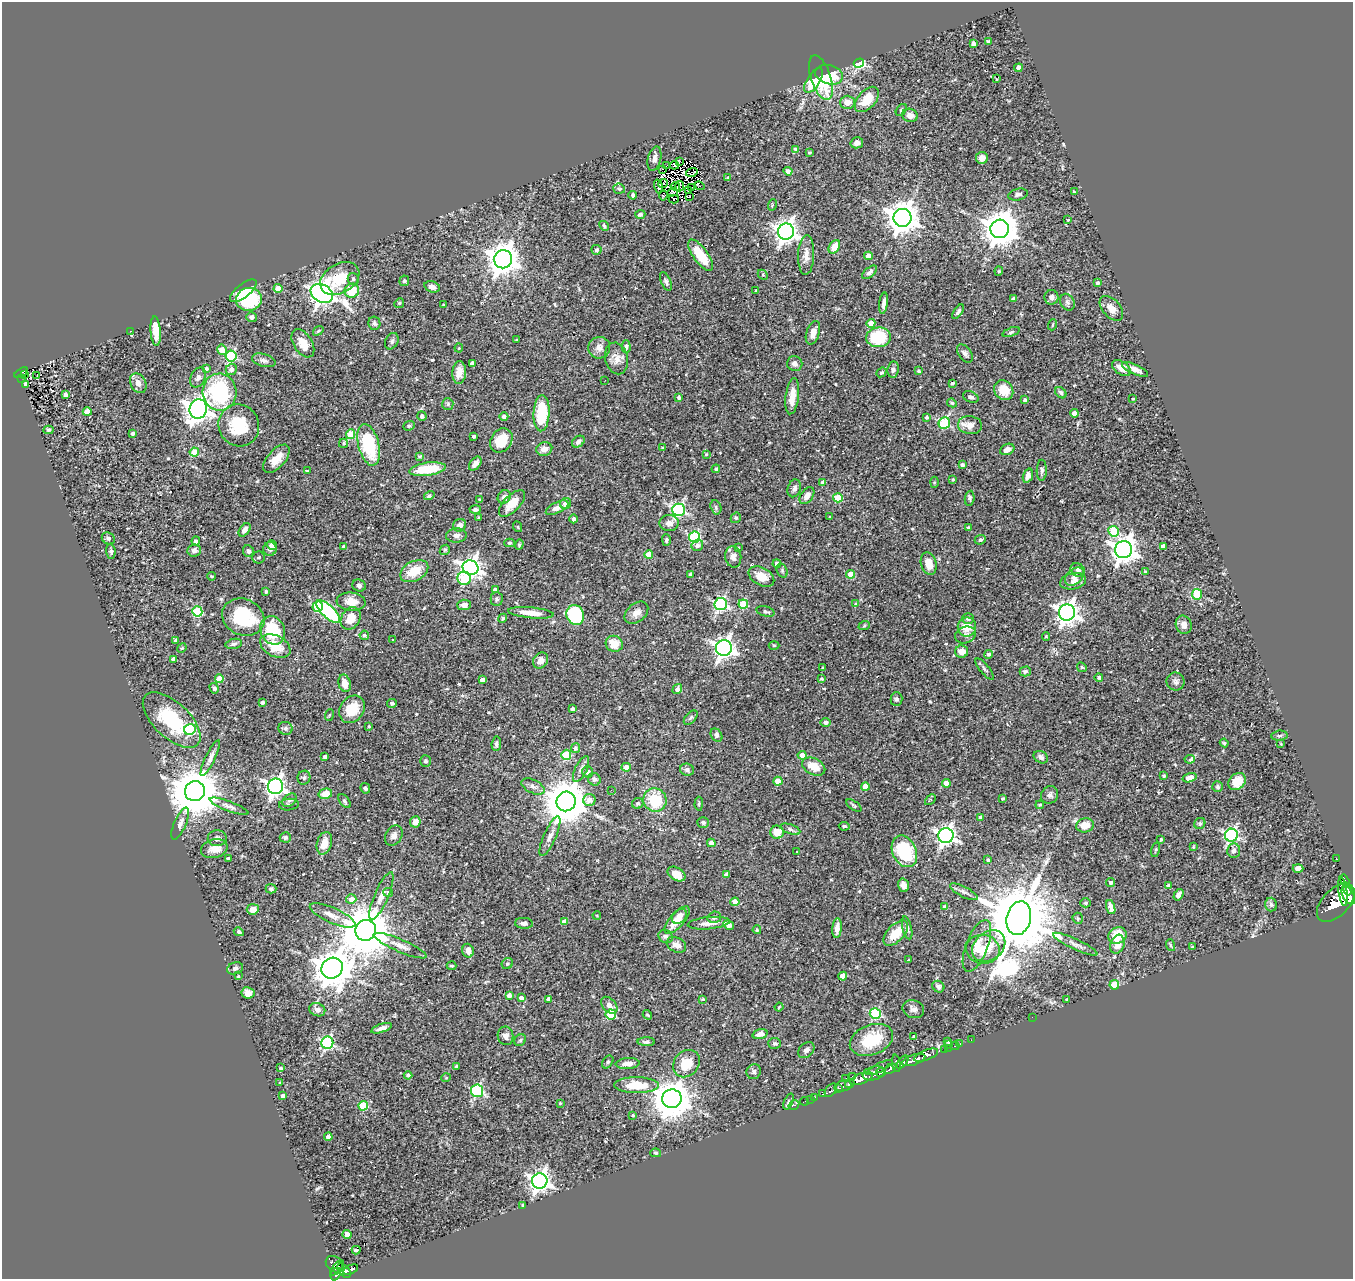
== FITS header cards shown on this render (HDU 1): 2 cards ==
NAXIS1  =                 1351
NAXIS2  =                 1277

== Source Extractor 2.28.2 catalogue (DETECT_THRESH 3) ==
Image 1351 x 1277 px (HDU 1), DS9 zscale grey, 1 PNG px = 1 image px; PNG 1355 x 1281 px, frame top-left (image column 1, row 1277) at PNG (2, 2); each listed source drawn as its Kron ellipse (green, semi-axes under 4 px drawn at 4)
Background 0.454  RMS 0.04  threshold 0.12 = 3 sigma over >= 5 px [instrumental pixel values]
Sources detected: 544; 1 with non-positive FLUX_AUTO (blend fragments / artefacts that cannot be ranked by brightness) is neither listed nor drawn; of the other 543, the 500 brightest by FLUX_AUTO listed and drawn (43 fainter detections omitted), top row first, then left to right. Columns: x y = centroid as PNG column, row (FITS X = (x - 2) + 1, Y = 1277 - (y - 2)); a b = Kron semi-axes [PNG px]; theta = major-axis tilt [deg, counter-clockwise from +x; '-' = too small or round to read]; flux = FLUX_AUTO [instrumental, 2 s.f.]
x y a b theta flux
988 41 4 3 - 5.5
974 44 4 4 - 11
859 63 5 4 - 270
1018 68 4 4 - 15
829 75 14 9 -17 76
821 78 23 10 -72 120
996 78 3 2 - 25
814 80 14 6 58 67
867 99 15 9 48 50
847 102 7 6 - 24
901 110 7 4 54 4.8
910 115 8 6 -20 18
857 143 6 5 - 13
795 149 4 4 - 5.5
809 152 3 3 - 4.3
982 158 6 6 - 14
654 159 12 6 76 12
679 161 3 2 - 3
674 165 4 3 - 2.8
666 166 2 2 - 4.1
663 169 3 3 - 110
788 171 4 4 - 9.4
692 172 6 2 16 3.1
728 177 3 3 - 3.7
663 183 5 2 - 3.4
675 186 4 2 - 3.2
680 186 5 2 - 3.4
700 186 5 2 - 4
658 187 7 4 -73 3
692 187 3 2 - 3
619 189 6 5 - 4.4
688 190 3 2 - 3.6
672 192 5 3 - 4.2
1074 192 3 3 - 2.8
1018 194 10 5 13 9
633 195 4 3 - 7.1
663 195 5 3 - 5.8
689 197 3 2 - 6.3
674 199 5 4 - 11
772 205 6 3 72 2.6
640 214 5 4 - 6.8
903 218 9 9 - 4400
1068 220 3 3 - 2.5
604 226 5 4 - 4.4
1000 229 9 9 - 5700
786 232 8 8 - 1700
834 247 7 5 57 34
596 250 5 5 - 5.1
701 255 18 7 -54 72
806 255 20 8 88 23
868 256 4 4 - 31
503 259 9 9 - 4200
999 271 4 4 - 2.9
870 272 9 4 39 7.1
763 275 5 4 - 3.5
340 278 21 14 30 94
353 279 6 5 - 6
404 281 5 4 - 4.8
666 282 10 5 -66 6.5
1097 283 3 3 - 5.9
432 287 8 5 -17 14
278 288 4 4 - 37
243 291 16 6 38 34
352 291 7 7 - 63
756 291 3 3 - 3.4
322 293 12 8 -28 2000
1051 297 7 7 - 11
249 299 13 11 13 160
1013 299 3 3 - 4.7
1067 302 9 7 -63 8
399 303 5 4 - 3.5
884 303 11 4 84 11
443 305 3 2 - 2.9
1111 308 14 8 -47 24
958 312 8 4 54 6.4
251 317 5 5 - 8.2
374 323 6 6 - 6.2
871 323 4 4 - 36
1052 325 5 3 - 2.4
130 331 3 2 - 5.8
156 331 15 5 -85 34
318 331 6 3 36 3
1011 332 9 4 21 4.2
813 333 12 6 71 26
878 337 12 10 6 140
517 340 3 2 - 2.4
392 341 9 6 64 7.5
303 343 15 9 -58 34
626 347 6 4 -87 4.5
459 348 4 4 - 2.6
599 348 11 10 - 16
222 350 5 4 - 35
965 353 10 6 -52 9.2
231 356 6 5 - 280
616 358 16 11 -76 24
264 360 12 6 -16 10
472 363 4 4 - 12
795 363 8 7 - 11
1121 368 10 6 -35 21
206 369 4 3 - 7
231 369 5 5 - 13
1135 369 14 5 -25 17
893 370 8 5 83 7
918 371 4 4 - 4.9
881 372 5 4 - 4.6
21 373 7 3 34 85
459 373 11 7 84 26
24 374 3 3 - 19
37 376 2 2 - 2.3
198 377 10 7 65 9.9
22 378 3 2 - 7.5
605 380 2 2 - 4.9
138 383 10 7 -61 19
952 383 4 3 - 4.7
25 384 4 3 - 6.8
1004 390 10 9 - 47
220 392 19 17 -86 230
1061 393 6 5 - 5.1
66 395 4 3 - 9.5
792 396 18 6 83 37
679 397 4 4 - 7.3
971 397 8 5 -21 8.2
1133 399 3 3 - 3
1025 400 4 4 - 5.2
952 403 5 4 - 3.9
448 404 6 5 - 4.6
198 409 10 8 74 2600
87 412 4 4 - 28
541 413 18 8 87 110
1074 413 4 4 - 17
422 416 5 4 - 7.3
504 417 4 4 - 9.1
926 417 3 3 - 6.2
944 423 6 5 - 190
239 425 21 20 - 110
970 425 12 9 -7 24
409 426 6 4 21 4
48 430 5 3 - 4.1
133 433 4 3 - 9.1
350 434 5 4 - 74
474 436 3 3 - 6.3
501 440 13 10 54 61
578 442 7 5 37 11
343 443 5 4 - 4.3
369 445 21 10 -76 150
663 447 4 3 - 3
544 449 8 6 15 17
1007 449 7 5 24 14
194 452 5 4 - 57
706 454 3 3 - 2.8
419 456 4 3 - 3.8
276 459 17 9 49 34
475 464 8 5 52 15
962 465 4 3 - 6.3
428 469 18 6 8 100
716 469 4 4 - 4.7
1042 470 10 5 88 8.1
307 471 4 3 - 5.2
1028 476 7 5 72 14
953 480 4 3 - 3.5
823 482 4 3 - 7.6
934 482 5 3 - 2.8
794 488 9 6 74 12
429 496 5 3 - 5.7
807 496 9 6 53 16
504 497 7 6 - 10
838 498 5 4 - 87
970 498 7 5 85 5.3
480 499 4 3 - 2.7
512 503 17 8 46 46
566 504 6 5 - 16
716 507 7 5 -72 5.4
557 508 12 5 26 17
475 510 6 4 1 7.1
679 510 6 6 - 490
479 517 4 3 - 2.9
830 517 3 3 - 2.9
736 518 5 5 - 3.8
574 519 4 4 - 9.1
669 523 9 8 - 14
460 525 7 6 - 16
518 527 5 3 - 2.4
968 527 3 3 - 4.3
245 530 7 5 54 10
1114 531 5 5 - 130
456 535 10 7 3 13
695 537 5 5 - 320
108 538 7 5 -27 5.9
666 540 6 4 -90 4.5
980 540 6 4 24 7.1
196 541 4 4 - 9.3
509 543 5 4 - 4.1
519 544 5 4 - 3.2
272 545 5 4 - 9.1
697 545 6 5 - 8.2
1163 546 4 4 - 14
344 547 4 4 - 7.9
739 547 3 3 - 10
270 549 7 6 - 10
194 550 7 6 - 12
445 550 6 4 43 3.6
1124 550 8 8 - 2700
111 551 7 4 -83 5.6
248 551 6 5 - 7.6
649 555 4 4 - 51
258 557 6 6 - 5.6
733 557 11 8 -81 13
777 564 4 4 - 15
929 564 11 7 -73 29
470 568 8 7 - 1600
1078 570 8 6 -44 8.6
414 571 15 9 28 53
782 571 7 5 -71 4.6
1145 572 4 3 - 3.6
690 574 3 3 - 3.1
851 574 4 4 - 63
211 576 4 3 - 2.5
761 576 14 9 -29 36
1074 577 11 7 42 14
464 578 7 6 - 130
1073 581 13 8 13 15
359 586 7 6 - 8.1
495 590 4 4 - 10
266 592 3 3 - 5.7
1197 594 5 5 - 110
497 599 7 6 - 6.3
351 602 14 9 -5 30
721 604 6 6 - 450
743 604 4 4 - 72
855 604 4 3 - 2.7
464 605 7 5 3 13
318 606 5 5 - 150
197 611 5 5 - 160
328 611 15 6 -43 320
766 611 9 5 -14 5.8
531 613 23 5 -5 31
636 613 13 9 40 20
1067 613 8 8 - 2000
575 615 10 8 -68 180
243 617 22 18 -24 170
351 618 12 9 59 35
503 618 5 4 - 4.1
968 618 6 5 - 7.1
1184 625 9 8 - 18
864 626 6 3 19 3
967 627 9 9 - 42
273 630 14 12 -66 130
364 635 5 4 - 5.5
965 635 10 8 22 12
1046 637 4 3 - 3.3
393 639 3 2 - 2.8
176 640 4 3 - 8.7
234 644 8 5 12 6.6
614 644 9 8 - 43
774 645 5 3 - 2.7
275 646 16 10 -27 56
182 648 5 4 - 3.2
724 648 8 8 - 1400
962 652 6 6 - 22
988 654 4 4 - 8.8
174 659 4 4 - 14
541 660 8 7 - 19
1082 667 5 4 - 3.3
823 668 3 3 - 5.6
985 669 13 4 -50 6.8
1025 671 5 5 - 8.5
1099 677 4 4 - 5.2
219 679 4 4 - 64
822 679 3 3 - 3.8
482 680 4 4 - 18
1176 682 9 8 - 9.4
345 683 9 6 -76 21
214 688 5 4 - 6.9
677 689 5 4 - 9.9
896 699 7 6 - 6.1
263 702 3 3 - 6.9
392 703 5 4 - 5.1
352 709 15 11 55 57
572 709 4 3 - 7.2
329 715 6 3 70 2.7
691 718 8 5 46 5.7
172 720 36 17 -43 160
826 722 5 4 - 6.7
369 726 4 3 - 2.6
285 728 7 6 - 6.4
190 730 6 5 - 220
716 735 7 5 -56 6.8
1279 736 8 5 6 4.9
1224 743 4 3 - 3.1
496 744 7 4 85 6.4
1281 744 3 3 - 2.4
576 748 5 4 - 6.4
566 755 5 5 - 120
802 755 4 4 - 20
325 757 4 3 - 8.1
1041 757 7 6 - 8.5
210 758 20 5 65 15
1190 759 5 3 - 16
425 761 6 5 - 6.4
626 767 4 4 - 17
814 767 12 8 -27 40
581 769 14 6 64 12
687 770 7 6 - 7.1
587 772 6 5 - 11
1164 776 3 3 - 4.6
304 778 7 6 - 6.3
1189 778 7 4 18 27
594 779 7 6 - 9.1
778 781 4 4 - 41
1237 781 9 7 41 53
946 783 4 4 - 24
275 786 8 7 - 1200
533 786 12 6 -26 12
865 787 4 4 - 36
1217 787 5 5 - 4.8
365 788 5 4 - 5.4
611 790 3 2 - 2.5
195 791 10 10 - 14000
325 794 7 5 13 34
1050 795 9 8 - 11
1003 799 4 3 - 4.7
289 800 8 5 38 7.9
589 800 6 6 - 17
655 800 12 11 - 92
930 800 6 3 45 3.4
345 801 8 4 -54 5.5
566 801 10 9 - 10000
638 803 6 5 - 5.4
699 804 7 4 89 4.4
289 805 10 6 5 6.7
854 805 9 4 -34 4.6
1040 805 4 4 - 4.5
229 806 20 5 -20 13
980 817 4 3 - 5.8
415 822 5 5 - 18
703 822 6 5 - 5.3
1200 823 6 5 - 4.8
180 824 17 6 66 14
1085 825 9 7 14 38
844 826 5 3 - 4.2
790 829 10 5 -19 8.2
777 832 7 6 - 40
394 835 10 8 56 12
946 835 7 7 - 1100
1231 835 6 6 - 570
550 836 21 6 66 17
285 837 5 5 - 5.8
217 838 9 8 - 10
1161 839 3 3 - 4.8
324 843 11 7 73 30
711 843 4 4 - 19
1193 847 3 2 - 2.7
214 849 13 9 13 22
1156 850 8 4 75 4.1
797 851 3 2 - 2.9
904 851 16 12 -66 170
1234 851 7 6 - 9.9
229 858 3 3 - 5.9
1336 858 3 2 - 6.4
988 860 3 3 - 5.5
1298 868 5 4 - 16
677 874 10 6 -31 30
726 874 4 3 - 7.5
1345 880 6 3 -59 300
1111 882 4 4 - 5.6
903 885 7 5 -73 13
1169 886 4 4 - 13
271 889 5 4 - 5.5
1347 889 6 4 -70 630
1343 891 15 4 -82 990
388 892 5 4 - 6.1
964 892 15 5 -27 9.7
1178 895 6 4 59 13
1348 895 9 5 -59 1300
381 896 26 7 67 25
351 899 5 5 - 17
735 902 4 4 - 34
1085 903 5 4 - 4
1336 903 23 13 46 3800
1271 905 7 6 - 6.3
945 907 4 4 - 8.7
1111 907 7 4 -72 14
253 909 6 5 - 23
333 915 25 7 -24 26
597 915 4 3 - 3
679 916 8 6 45 21
714 917 7 5 18 7.1
1019 918 17 12 76 35000
1078 918 6 5 - 4.4
677 920 17 7 48 42
564 922 4 4 - 31
524 923 9 5 -3 9.6
709 923 21 6 6 21
729 925 5 4 - 16
837 928 10 4 85 16
907 928 12 4 -76 7.7
366 930 10 10 - 16000
757 930 4 4 - 4.4
239 932 5 4 - 6
896 933 15 8 46 51
1117 935 9 8 - 68
666 936 8 6 -28 6.7
1075 944 24 5 -25 16
1117 944 9 7 72 33
676 945 10 7 -28 17
1170 945 6 4 -71 3
400 946 29 6 -23 24
977 946 27 11 69 36
989 946 18 14 39 52
1193 947 3 3 - 4.5
983 949 17 14 -9 44
468 951 7 5 -74 20
908 960 2 2 - 2.5
507 964 6 5 - 5.2
451 966 5 3 - 3.4
235 968 8 6 19 6.7
332 968 11 10 - 6300
238 976 3 3 - 2.6
843 976 4 4 - 35
1114 985 5 5 - 96
938 987 6 5 - 6.5
248 993 6 6 - 17
509 995 4 4 - 14
521 998 4 4 - 17
549 999 4 4 - 14
703 999 4 3 - 3.2
1067 1000 3 3 - 5.5
609 1005 10 6 -50 17
779 1007 4 3 - 2.4
913 1009 11 8 -19 12
317 1010 8 6 -24 9.9
875 1013 5 5 - 220
611 1014 5 5 - 140
647 1015 5 3 - 4
1032 1017 2 2 - 88
382 1028 11 4 18 12
760 1034 7 5 16 14
505 1036 9 8 - 13
914 1037 4 3 - 7
520 1040 6 5 - 4.4
871 1040 22 15 21 110
971 1040 2 2 - 8
948 1041 4 3 - 4
646 1042 9 4 -1 6.4
327 1043 6 6 - 410
774 1043 6 5 - 5
960 1044 3 3 - 17
948 1045 3 2 - 6.3
955 1046 4 3 - 17
948 1048 3 2 - 14
806 1050 9 6 45 8.7
944 1050 3 2 - 20
926 1055 12 5 21 960
914 1060 12 5 20 800
608 1062 7 5 52 5.1
903 1062 7 4 50 290
628 1063 12 5 4 18
896 1063 9 4 -80 270
686 1064 14 12 48 56
456 1066 3 3 - 3.8
281 1068 4 3 - 4.7
879 1068 14 4 27 200
890 1069 6 4 34 350
754 1072 8 7 - 7.2
881 1072 5 3 - 270
874 1073 11 7 16 660
408 1075 4 4 - 8
852 1077 3 3 - 77
446 1078 5 3 - 2.3
846 1078 3 2 - 23
861 1079 12 5 20 1500
280 1083 3 2 - 3
850 1084 5 3 - 290
637 1085 22 8 0 69
843 1086 9 5 17 670
838 1088 4 3 - 220
831 1090 7 5 53 200
477 1091 6 6 - 300
823 1094 4 3 - 96
283 1096 4 4 - 13
815 1097 3 2 - 25
672 1099 10 9 - 6800
811 1099 3 2 - 16
804 1101 4 2 - 10
788 1102 8 4 67 4.7
560 1103 3 3 - 3.1
794 1105 6 3 32 22
363 1106 4 4 - 97
633 1115 4 3 - 3.1
328 1137 4 4 - 20
656 1153 5 4 - 3.5
540 1181 8 7 - 1500
523 1205 3 3 - 3.1
347 1234 4 4 - 11
356 1250 4 3 - 5.2
335 1264 10 7 -38 320
337 1268 9 3 50 220
351 1270 8 3 27 150
344 1271 8 5 -49 200
336 1274 6 4 62 370
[43 fainter detections neither listed nor drawn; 1 non-positive-flux detection neither listed nor drawn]